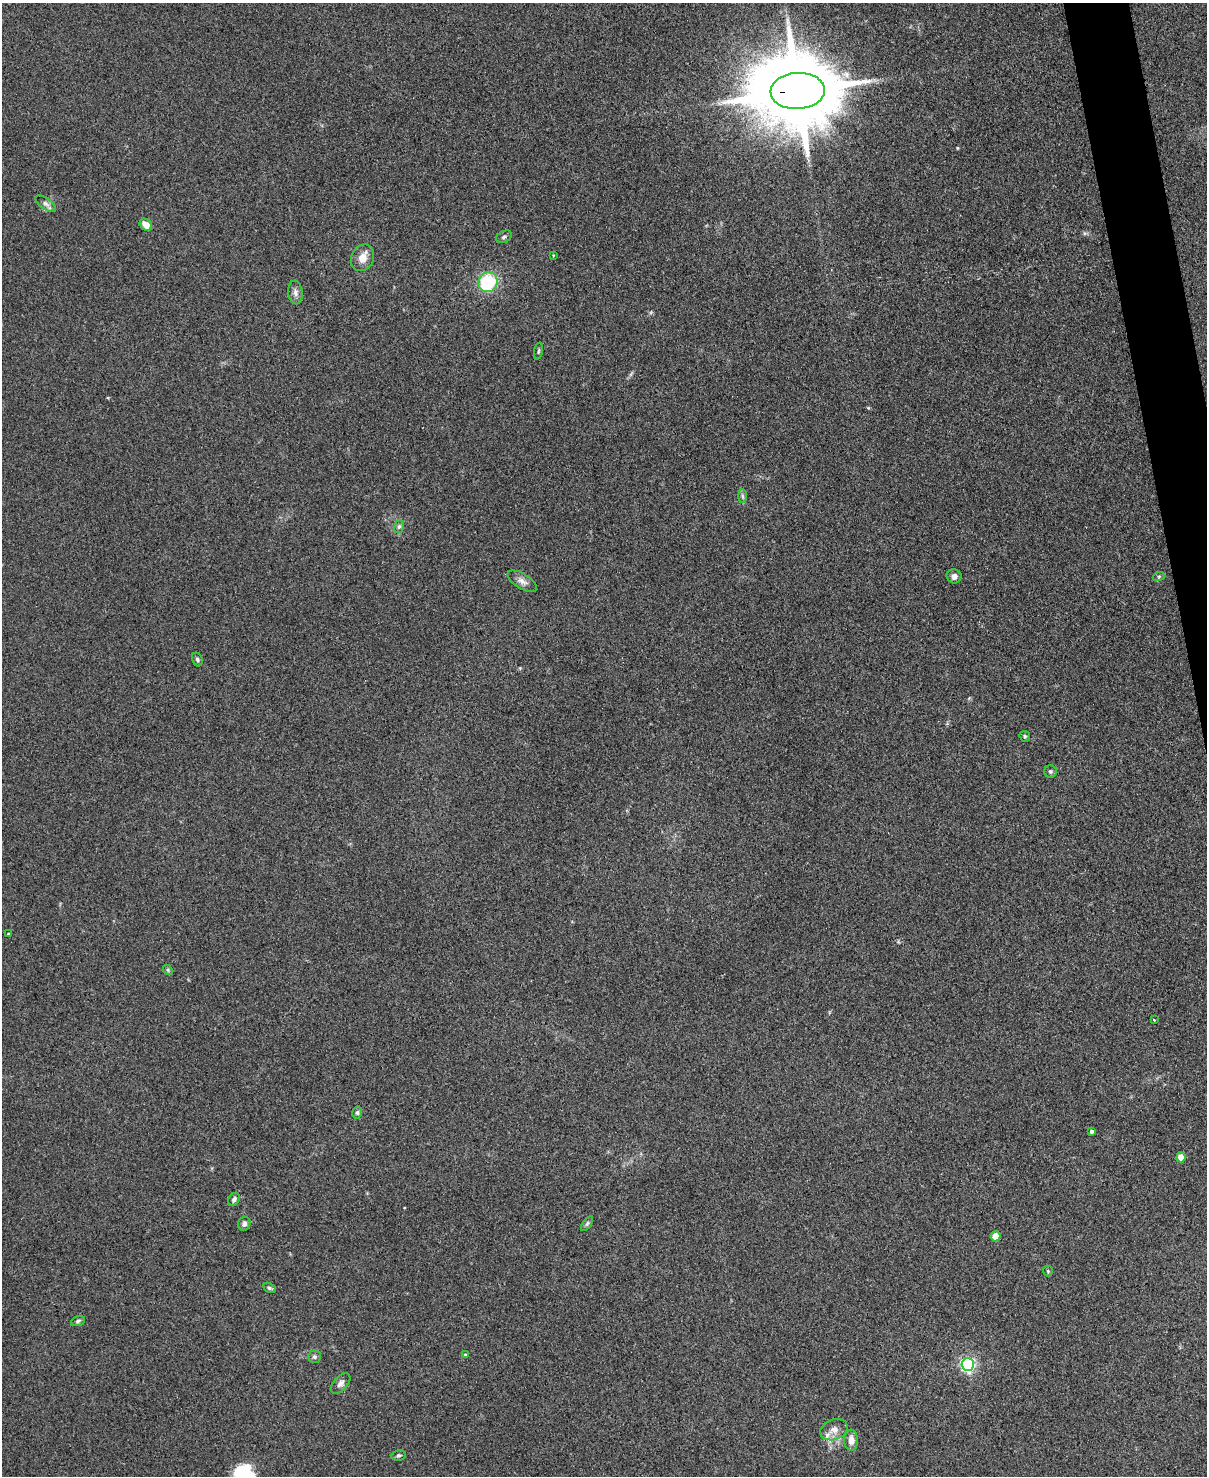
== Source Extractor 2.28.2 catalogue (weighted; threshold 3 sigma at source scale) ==
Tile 6 of 4 x 3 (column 2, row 2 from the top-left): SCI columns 1214-2418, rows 1613-3086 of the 4836 x 4812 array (HDU 1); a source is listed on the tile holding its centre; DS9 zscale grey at full resolution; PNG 1209 x 1478 px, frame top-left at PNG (2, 3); each listed source drawn as its Kron ellipse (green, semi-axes under 4 px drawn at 4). Shown black and unused: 2% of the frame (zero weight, under 3 of 4 exposures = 1% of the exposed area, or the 3 px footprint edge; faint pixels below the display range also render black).
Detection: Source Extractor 2.28.2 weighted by HDU 2 'WHT'; one run over the whole footprint, this tile lists its part. Background 0.349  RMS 0.01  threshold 0.045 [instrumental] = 3 sigma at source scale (4.5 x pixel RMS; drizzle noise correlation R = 1.50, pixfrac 1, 0.05/0.05 arcsec/px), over >= 5 px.
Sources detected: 38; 1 inside a brighter listed object's ellipse — not listed separately; the other 37 listed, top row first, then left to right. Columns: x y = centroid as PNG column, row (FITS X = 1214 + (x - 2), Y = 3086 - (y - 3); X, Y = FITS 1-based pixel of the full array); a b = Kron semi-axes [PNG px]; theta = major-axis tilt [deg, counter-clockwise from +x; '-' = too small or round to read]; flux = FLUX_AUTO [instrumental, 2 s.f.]
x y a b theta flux
798 91 27 18 3 17000
46 204 12 5 -36 3.5
146 225 7 5 -43 9.4
504 237 8 5 27 2.4
553 255 4 3 - 0.72
363 258 14 11 64 10
488 282 10 9 - 62
295 292 12 7 -83 4.4
538 351 8 3 79 1.4
742 496 7 4 -88 2
399 526 6 5 - 2.1
954 576 7 7 - 4.7
1159 576 6 4 19 1.5
522 581 16 7 -31 5.9
197 659 7 5 -73 1.7
1025 736 6 5 - 1.5
1050 771 6 6 - 1.9
8 934 4 2 - 0.87
168 970 5 4 - 1.4
1154 1020 3 2 - 0.94
357 1113 6 4 77 1.9
1091 1131 4 3 - 2.1
1181 1157 5 4 - 15
234 1199 7 5 56 2.9
244 1224 7 6 - 3.2
587 1224 8 4 54 2
995 1236 5 5 - 21
1048 1271 5 5 - 1.3
269 1288 7 4 -27 1.9
78 1321 7 4 21 2
465 1355 4 4 - 1.1
314 1357 6 6 - 2.2
968 1364 6 6 - 260
341 1383 12 7 47 4.5
834 1430 14 10 21 8.4
851 1440 10 7 -89 8.1
399 1455 7 5 10 2
Overlapping masked pixels (flux is a lower limit): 1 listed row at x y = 798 91